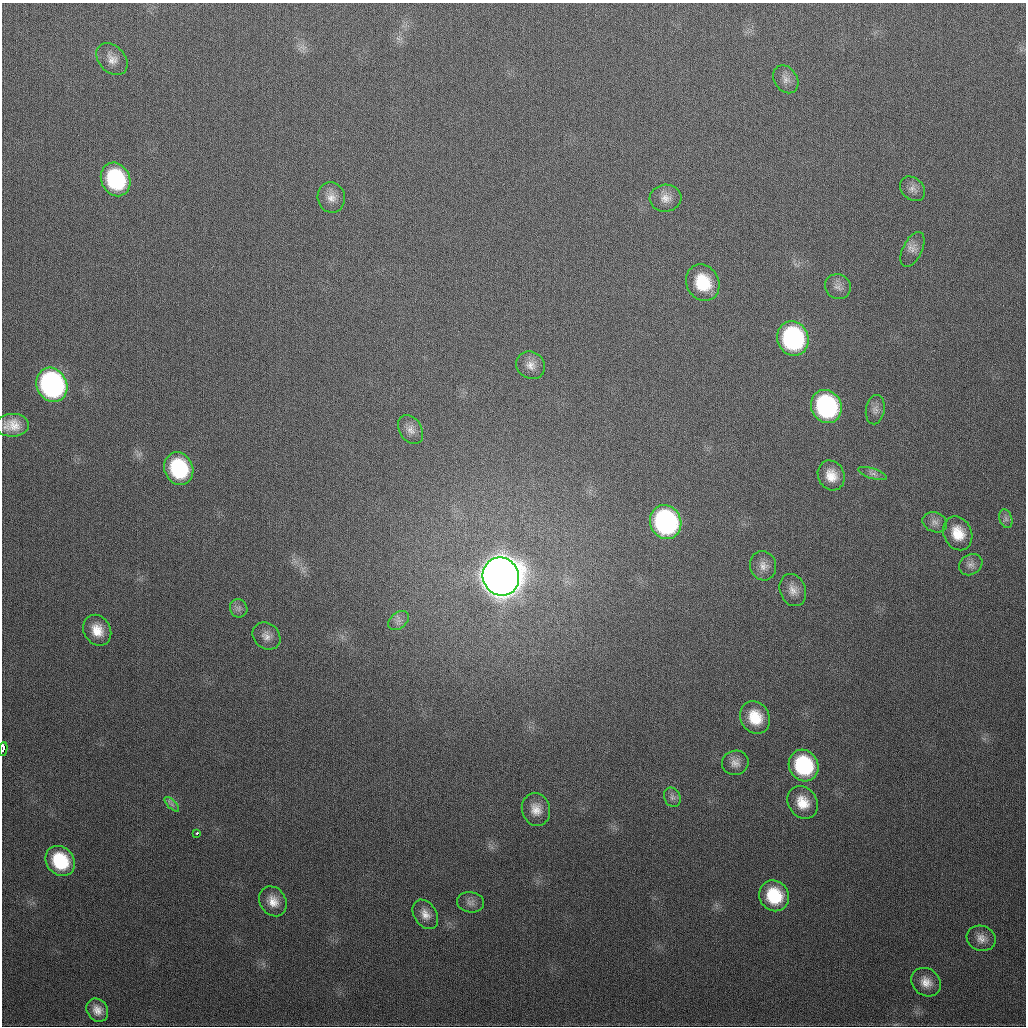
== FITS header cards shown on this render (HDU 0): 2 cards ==
NAXIS1  =                 1024
NAXIS2  =                 1024

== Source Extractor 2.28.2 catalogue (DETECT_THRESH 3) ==
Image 1024 x 1024 px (HDU 0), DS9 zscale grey, 1 PNG px = 1 image px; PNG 1028 x 1028 px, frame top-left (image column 1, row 1024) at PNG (2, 3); each listed source drawn as its Kron ellipse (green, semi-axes under 4 px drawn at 4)
Background 322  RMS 12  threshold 36.9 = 3 sigma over >= 5 px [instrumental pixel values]
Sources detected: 48; all 48 listed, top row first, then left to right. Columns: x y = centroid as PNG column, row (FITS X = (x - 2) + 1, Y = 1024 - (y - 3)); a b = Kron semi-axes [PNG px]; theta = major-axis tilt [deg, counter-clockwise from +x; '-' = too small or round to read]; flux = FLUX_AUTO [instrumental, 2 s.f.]
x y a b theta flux
112 59 18 13 -47 8.6e+03
786 79 15 11 -56 6.2e+03
116 179 17 14 -66 7.9e+04
913 189 14 10 -43 5.5e+03
331 197 15 13 -76 8.4e+03
666 198 16 13 6 8.6e+03
912 249 19 9 64 7.1e+03
703 283 19 16 -62 3.4e+04
838 287 13 12 - 6.3e+03
793 339 17 15 -70 1.3e+05
531 365 15 13 -33 8.1e+03
52 385 17 15 -63 2.2e+05
826 407 17 15 -62 1.2e+05
875 410 15 9 80 5.1e+03
12 425 17 11 2 1.2e+04
411 430 15 11 -57 6.5e+03
179 468 17 14 -65 6.5e+04
873 473 15 5 -17 3.6e+03
831 475 15 13 -65 1.3e+04
1006 519 10 6 -71 2.9e+03
666 522 17 15 -64 1.7e+05
935 522 12 9 -23 5.1e+03
958 533 17 14 -66 1.8e+04
971 565 12 10 31 4.8e+03
763 566 15 13 -74 7.7e+03
501 577 19 18 - 3.5e+06
793 590 16 12 -69 7.9e+03
239 608 9 8 - 3.6e+03
398 621 12 8 39 4.9e+03
97 630 16 13 -59 1.4e+04
266 636 15 12 -41 7.0e+03
755 717 17 14 -62 2.3e+04
3 749 7 3 81 2.9e+04
735 763 13 12 - 6.6e+03
804 766 16 14 -60 7.3e+04
672 797 10 8 -66 3.6e+03
803 802 17 14 -55 1.7e+04
172 804 9 3 -45 2.1e+03
536 809 16 14 -75 1.1e+04
197 833 3 3 - 4.6e+03
60 861 16 13 -50 4.7e+04
774 896 16 14 -52 3.8e+04
273 901 16 13 -56 1.1e+04
470 902 14 10 -9 4.8e+03
425 914 16 11 -57 7.8e+03
981 938 15 12 -20 7.7e+03
926 982 16 13 -38 9.8e+03
97 1010 12 10 -56 7.8e+03
At the frame edge (FLAGS 8, measured only in part): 1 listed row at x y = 3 749